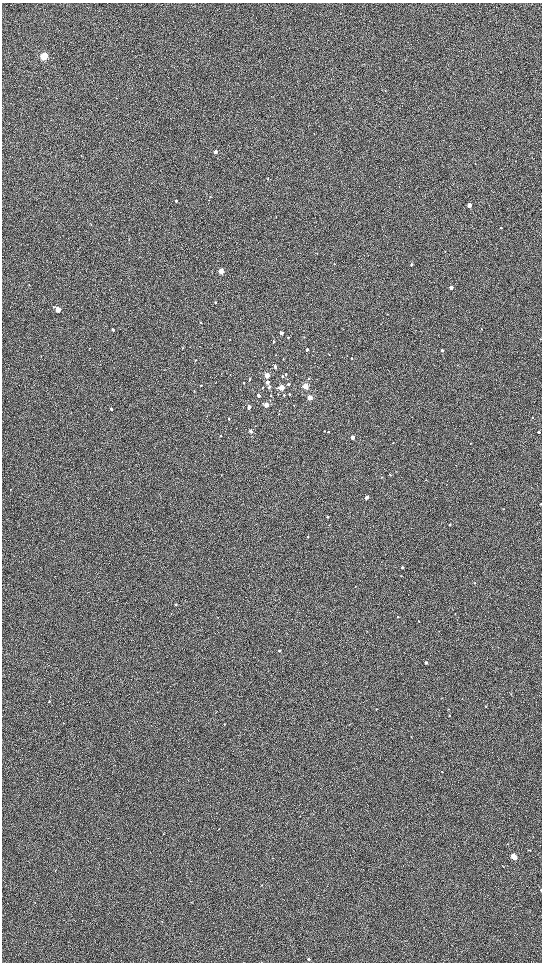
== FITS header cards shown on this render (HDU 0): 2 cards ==
NAXIS1  =                 1080 / length of data axis 1
NAXIS2  =                 1920 / length of data axis 2

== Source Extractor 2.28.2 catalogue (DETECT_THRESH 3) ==
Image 1080 x 1920 px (HDU 0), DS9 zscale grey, zoomed out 1/2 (1 PNG px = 2 x 2 image px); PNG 544 x 964 px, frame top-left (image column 1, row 1919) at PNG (2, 3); no overlay
Background 602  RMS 57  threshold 171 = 3 sigma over >= 5 px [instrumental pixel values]
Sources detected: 121; all 121 listed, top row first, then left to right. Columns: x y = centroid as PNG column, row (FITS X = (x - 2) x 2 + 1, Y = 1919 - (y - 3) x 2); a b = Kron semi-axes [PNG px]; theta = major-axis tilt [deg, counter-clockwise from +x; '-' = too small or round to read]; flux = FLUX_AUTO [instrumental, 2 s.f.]
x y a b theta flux
44 56 3 3 - 910000
385 91 3 2 - 4300
215 152 3 2 - 88000
475 164 3 1 - 4000
268 179 3 2 - 9500
210 197 3 2 - 3400
208 200 2 1 - 2900
176 201 3 2 - 18000
469 205 3 2 - 210000
501 228 2 2 - 12000
445 251 2 2 - 4100
317 254 2 2 - 3600
368 255 3 2 - 3100
334 263 2 2 - 5200
411 265 3 2 - 23000
221 271 3 3 - 230000
451 287 2 2 - 120000
216 302 3 2 - 8400
54 307 3 3 - 8000
57 310 3 3 - 230000
387 314 2 2 - 5100
201 323 2 2 - 7500
381 324 2 1 - 3200
481 329 3 2 - 6400
113 330 3 2 - 13000
281 333 3 2 - 73000
288 337 2 2 - 12000
304 337 3 2 - 4400
541 339 2 2 - 4100
230 340 2 2 - 5500
273 342 2 2 - 17000
183 348 3 2 - 4800
307 350 2 2 - 35000
442 350 2 2 - 32000
329 354 2 2 - 6600
276 355 2 2 - 4200
352 358 2 2 - 10000
283 359 2 2 - 6100
195 360 3 3 - 8200
275 367 3 2 - 35000
286 374 3 2 - 12000
267 376 3 3 - 220000
283 376 2 2 - 13000
309 378 2 2 - 9500
250 379 2 2 - 11000
267 382 3 3 - 57000
243 383 2 2 - 10000
288 384 2 2 - 14000
201 385 2 2 - 9500
305 386 3 3 - 510000
269 387 3 3 - 27000
281 387 3 3 - 320000
263 388 2 2 - 5400
194 391 3 2 - 7000
289 394 2 2 - 14000
258 395 2 2 - 43000
284 395 2 2 - 15000
271 396 2 2 - 7000
309 397 3 3 - 200000
266 405 3 3 - 160000
294 405 2 2 - 3900
249 407 3 2 - 84000
111 409 3 2 - 18000
279 414 2 2 - 5000
532 417 2 2 - 8900
229 419 2 2 - 11000
251 431 2 2 - 50000
324 431 2 2 - 8300
328 432 2 2 - 8900
539 432 2 2 - 42000
220 436 2 2 - 10000
353 437 2 2 - 76000
393 443 3 1 - 4400
470 443 2 2 - 5000
456 465 2 1 - 2800
221 475 3 2 - 4300
390 475 2 2 - 7900
381 477 3 2 - 7600
425 480 2 1 - 3500
366 497 2 2 - 110000
541 504 2 2 - 9600
503 509 2 2 - 6000
327 517 2 2 - 17000
450 524 2 2 - 29000
329 525 2 1 - 4100
308 536 2 2 - 8100
402 568 2 2 - 31000
401 576 3 2 - 6600
475 583 3 2 - 7700
355 586 3 1 - 4100
176 605 3 2 - 15000
171 613 2 1 - 3000
455 613 2 1 - 2800
217 617 2 2 - 3100
398 617 2 2 - 5800
419 621 2 2 - 9200
279 651 2 2 - 30000
426 662 2 2 - 52000
511 694 3 2 - 6500
49 701 2 2 - 9300
6 707 2 1 - 2800
486 707 2 2 - 4800
376 709 2 2 - 6600
448 709 2 2 - 3900
449 715 2 2 - 11000
63 723 3 2 - 4500
224 724 2 2 - 7000
442 772 2 2 - 5400
300 816 2 2 - 4000
163 834 2 2 - 4000
514 857 4 3 - 400000
273 858 2 1 - 3400
503 866 3 2 - 4600
55 870 2 2 - 4500
262 885 2 2 - 4200
541 890 3 2 - 12000
35 902 2 2 - 5500
191 902 3 2 - 5500
82 921 2 2 - 3400
162 922 2 2 - 3800
309 959 3 3 - 19000
At the frame edge (FLAGS 8, measured only in part): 2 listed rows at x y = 541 504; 541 890